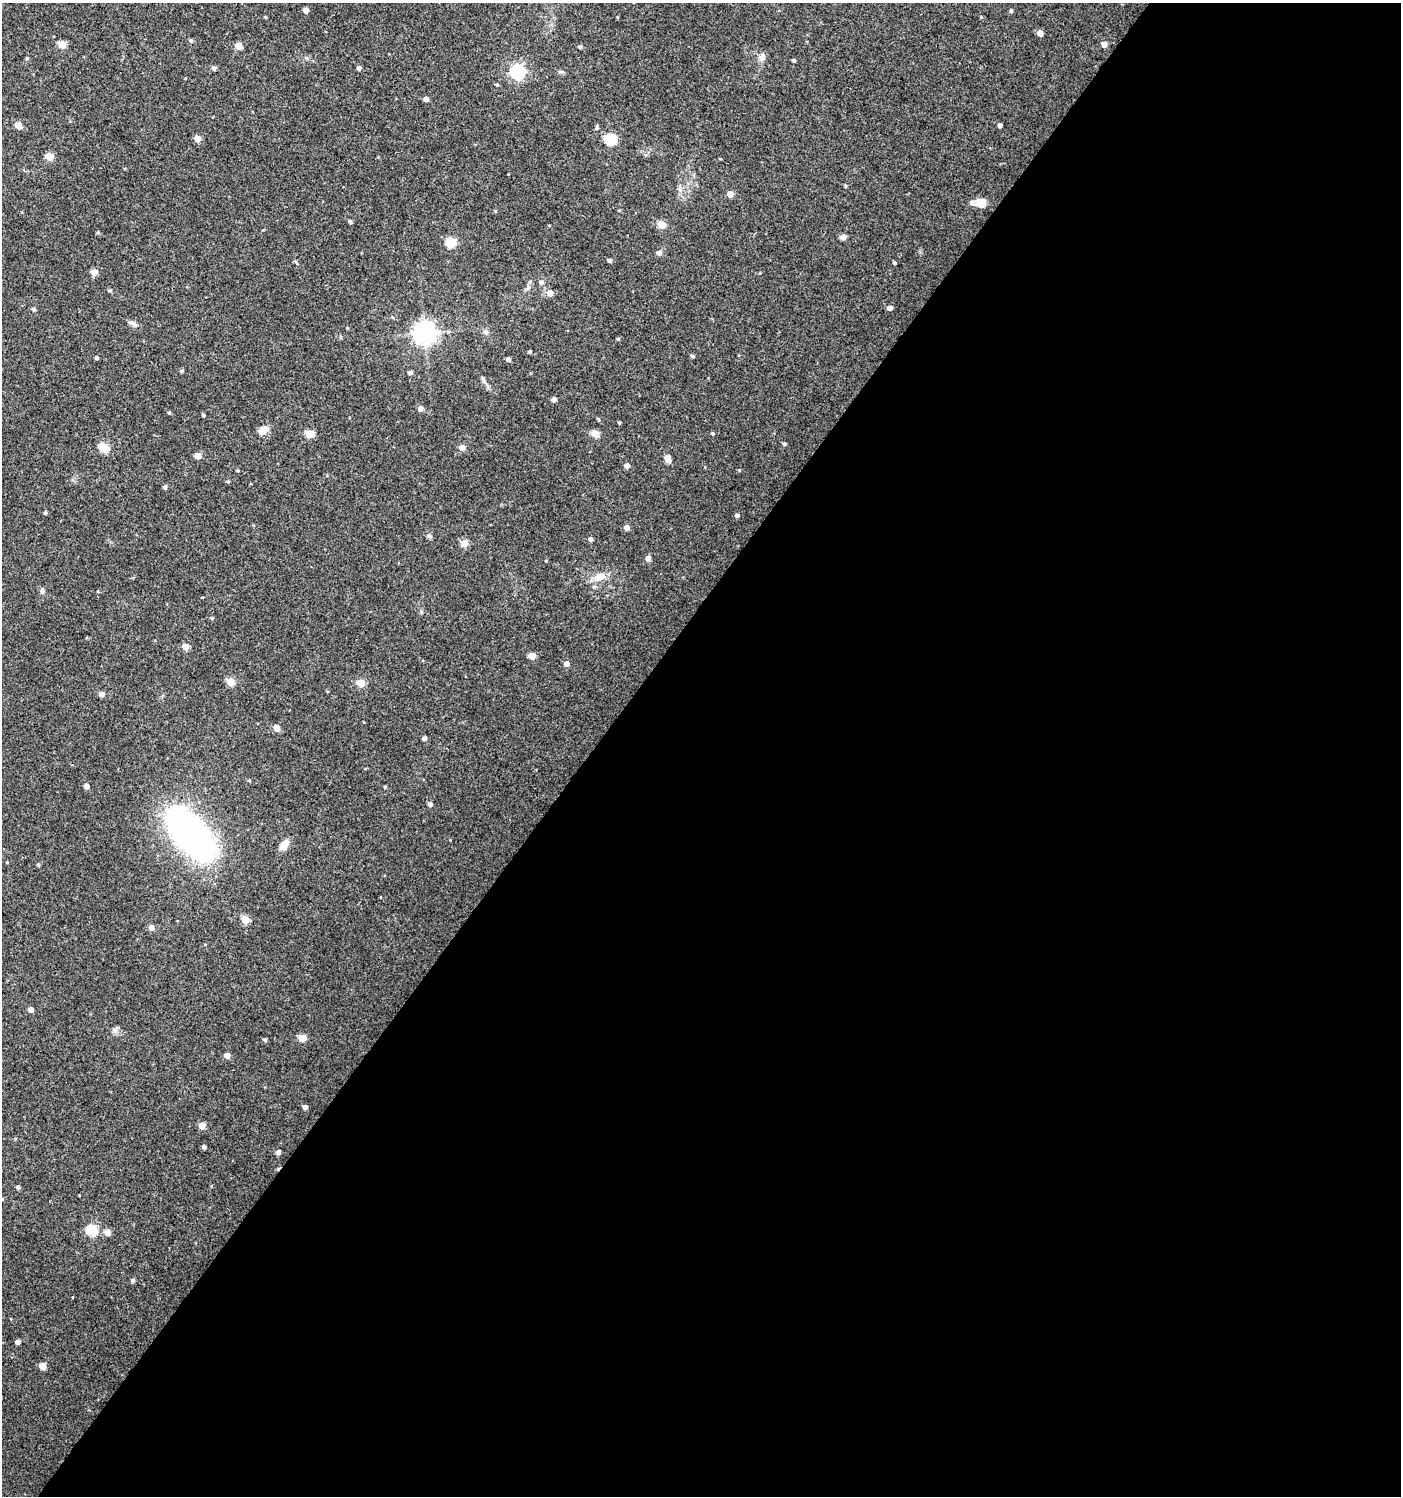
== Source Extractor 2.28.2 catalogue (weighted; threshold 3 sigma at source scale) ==
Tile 12 of 4 x 4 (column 4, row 3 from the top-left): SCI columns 4443-5841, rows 1496-2989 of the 6018 x 5985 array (HDU 1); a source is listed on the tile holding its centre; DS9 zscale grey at full resolution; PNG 1403 x 1498 px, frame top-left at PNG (2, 3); no overlay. Shown black and unused: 58% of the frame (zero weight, under 3 of 4 exposures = <1% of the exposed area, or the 3 px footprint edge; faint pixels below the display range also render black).
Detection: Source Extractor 2.28.2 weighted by HDU 2 'WHT'; one run over the whole footprint, this tile lists its part. Background 0.0233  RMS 0.004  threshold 0.018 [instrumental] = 3 sigma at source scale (4.5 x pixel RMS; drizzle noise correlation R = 1.50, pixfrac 1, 0.0396/0.0396 arcsec/px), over >= 5 px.
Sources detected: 114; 1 cosmic-ray / hot-pixel residue — not listed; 1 inside a brighter listed object's ellipse — not listed separately; the other 112 listed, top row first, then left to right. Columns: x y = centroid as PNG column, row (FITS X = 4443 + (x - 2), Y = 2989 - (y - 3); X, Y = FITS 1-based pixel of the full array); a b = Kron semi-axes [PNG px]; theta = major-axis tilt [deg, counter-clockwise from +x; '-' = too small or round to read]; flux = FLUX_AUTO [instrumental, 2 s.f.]
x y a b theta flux
306 10 4 4 - 2.5
1011 11 4 4 - 0.74
265 17 5 3 - 0.35
1040 33 5 4 - 3.3
191 40 5 5 - 0.67
62 44 5 5 - 7.9
1104 44 5 4 - 3
238 46 5 4 - 6
580 47 5 4 - 0.84
762 58 9 8 - 1.9
793 60 3 3 - 0.76
214 68 5 5 - 0.86
359 68 4 4 - 1.1
517 72 6 6 - 91
497 84 4 4 - 0.44
426 99 4 4 - 2
18 125 5 4 - 5.1
1000 125 4 4 - 1.4
597 128 6 4 -79 0.67
198 138 5 4 - 4.1
610 140 6 5 - 31
50 157 5 5 - 8.6
846 186 5 3 - 0.43
730 194 5 5 - 3.3
981 203 9 8 - 5.4
619 210 5 3 - 0.35
350 222 4 4 - 0.78
662 225 5 5 - 8.7
843 237 4 4 - 3.3
451 242 5 5 - 21
659 253 8 6 35 1.1
610 260 4 4 - 1.1
895 262 3 3 - 0.56
94 272 5 5 - 3.6
541 282 6 6 - 1
110 290 4 4 - 0.57
550 293 5 5 - 3
890 308 5 4 - 2.2
34 309 5 4 - 0.89
132 323 11 6 -29 1.5
486 332 7 7 - 1.2
425 333 8 8 - 230
618 339 4 4 - 0.5
530 352 4 3 - 0.58
692 356 5 4 - 0.7
97 358 4 3 - 0.75
508 359 4 4 - 1.2
182 371 5 4 - 0.55
410 373 5 4 - 1.1
483 380 15 4 -63 1.3
554 399 5 4 - 1.6
420 408 5 5 - 1.8
169 413 4 4 - 0.44
203 415 4 3 - 0.56
598 419 5 3 - 0.42
619 422 4 3 - 0.39
263 430 12 9 39 3.7
713 433 4 4 - 0.52
309 434 5 5 - 9.5
595 434 5 5 - 8.2
785 444 4 4 - 0.83
462 447 5 5 - 3.1
104 448 5 5 - 17
198 456 5 5 - 3.8
668 459 9 7 -54 1.8
627 466 4 4 - 2
739 470 4 4 - 0.35
238 471 4 3 - 0.4
228 481 4 4 - 0.48
165 487 4 4 - 0.93
45 513 4 3 - 0.71
737 515 5 4 - 0.96
627 527 5 5 - 2.1
429 536 10 4 -27 0.73
590 539 4 4 - 1
464 543 5 5 - 6.9
648 558 5 5 - 2
600 576 11 8 20 4.3
42 590 7 6 - 0.85
212 618 4 4 - 0.51
185 647 5 5 - 5
532 656 5 4 - 5.8
567 663 5 5 - 2.2
231 682 5 5 - 9.8
361 683 5 5 - 9.8
102 694 4 4 - 2.6
277 728 5 5 - 3.7
424 738 4 4 - 1.4
86 786 4 4 - 2.3
385 787 3 3 - 0.47
430 804 4 4 - 1.4
191 834 42 20 -48 190
284 845 11 8 43 3.9
7 862 5 3 - 0.32
38 865 4 3 - 0.53
246 920 5 5 - 7.6
151 928 5 5 - 2.3
31 1010 4 4 - 2.2
115 1030 8 6 -90 1.3
302 1038 5 4 - 8.2
265 1040 5 4 - 0.7
227 1055 5 4 - 2.9
305 1107 4 4 - 2.1
202 1126 5 4 - 5.5
204 1147 4 4 - 1
278 1152 4 4 - 1.8
18 1187 4 4 - 0.89
92 1230 6 5 - 27
107 1232 5 5 - 3.9
133 1280 5 4 - 0.93
17 1342 4 4 - 1.7
42 1366 5 5 - 6.7